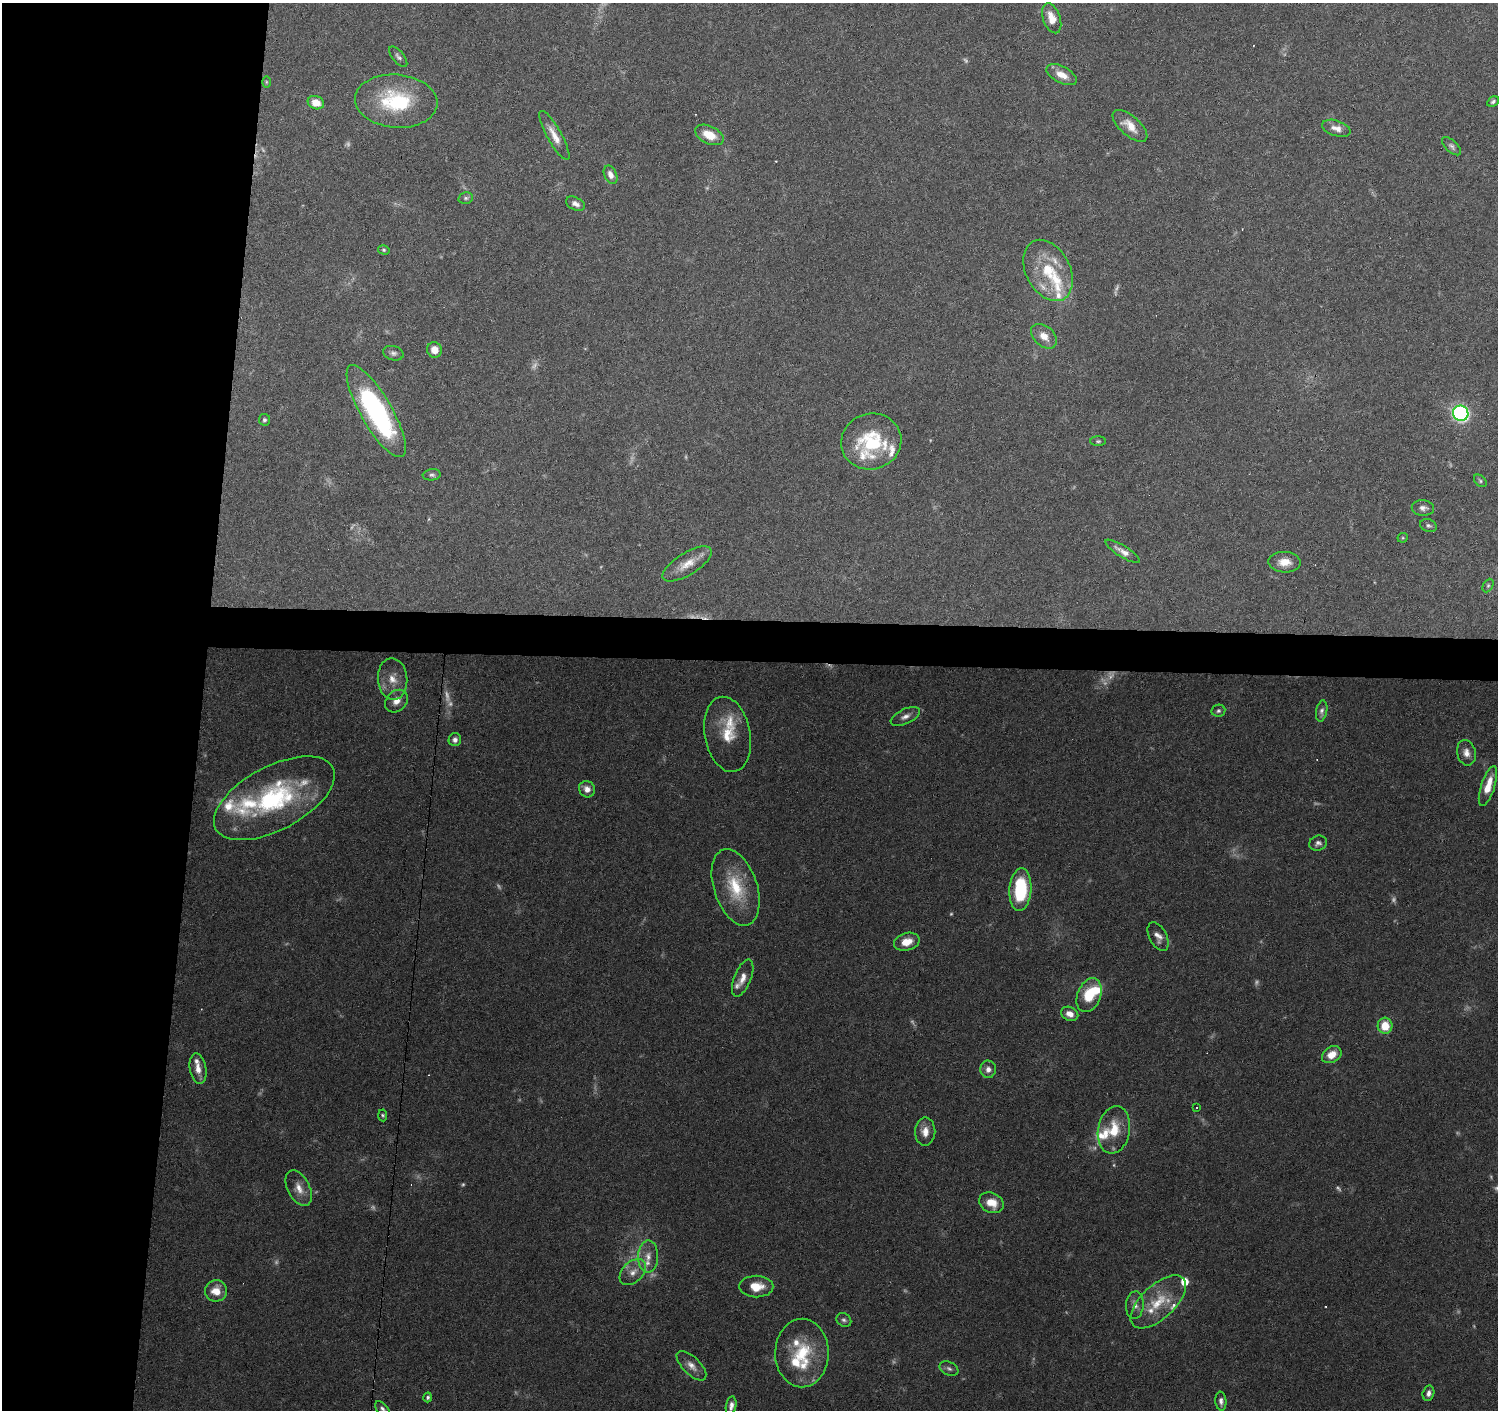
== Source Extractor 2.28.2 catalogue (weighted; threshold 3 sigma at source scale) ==
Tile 4 of 3 x 3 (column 1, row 2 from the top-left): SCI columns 1-1496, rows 1635-3042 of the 4493 x 4730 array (HDU 1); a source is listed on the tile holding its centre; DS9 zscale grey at full resolution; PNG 1500 x 1412 px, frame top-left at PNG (2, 3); each listed source drawn as its Kron ellipse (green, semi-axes under 4 px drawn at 4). Shown black and unused: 16% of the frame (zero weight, under 3 of 6 exposures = <1% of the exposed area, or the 3 px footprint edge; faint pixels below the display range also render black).
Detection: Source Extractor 2.28.2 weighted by HDU 2 'WHT'; one run over the whole footprint, this tile lists its part. Background 0.0874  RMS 0.0044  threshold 0.0182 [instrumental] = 3 sigma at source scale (4.09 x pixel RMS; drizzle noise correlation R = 1.36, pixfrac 0.8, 0.0396/0.0396 arcsec/px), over >= 5 px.
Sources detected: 138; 31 too faint to see at this stretch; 1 inside a brighter object's white glare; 7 cosmic-ray / hot-pixel residue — neither listed nor drawn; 21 inside a brighter listed object's ellipse — not listed separately; the other 78 listed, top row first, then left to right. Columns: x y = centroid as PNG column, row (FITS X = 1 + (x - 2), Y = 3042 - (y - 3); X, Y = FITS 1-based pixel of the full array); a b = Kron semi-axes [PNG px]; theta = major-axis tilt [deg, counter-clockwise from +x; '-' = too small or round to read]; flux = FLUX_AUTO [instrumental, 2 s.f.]
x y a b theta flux
1052 18 16 8 -70 6
398 57 12 5 -51 1.3
1061 75 16 8 -28 5
266 82 6 4 -90 0.47
396 101 41 26 -5 33
1493 101 6 5 - 0.95
316 103 8 6 -20 5.8
1130 126 21 9 -41 6.5
1336 128 15 7 -18 3.1
554 135 28 7 -61 5
709 135 15 9 -26 7.3
1452 146 12 6 -42 1.3
611 175 10 6 -66 3
466 198 7 5 14 0.96
575 204 10 6 -27 2.1
384 250 6 4 -15 0.65
1048 270 32 22 -62 19
1044 336 15 10 -42 4.9
434 350 8 7 - 4.2
393 353 10 7 -16 1.4
376 411 52 15 -60 83
1461 413 8 7 - 82
264 420 6 5 - 0.91
871 441 30 28 18 30
1098 441 8 5 0 0.73
432 475 9 5 6 1
1480 481 7 5 -42 0.77
1423 508 11 7 -5 1.8
1428 526 8 6 -20 1
1403 538 5 5 - 0.49
1123 551 20 5 -31 3.1
1285 562 16 10 -2 5.1
687 564 28 11 32 6.6
1488 586 7 5 63 0.72
393 679 21 14 -86 7.1
396 701 12 10 45 3.8
1218 711 7 6 - 1
1322 711 10 5 79 1.4
905 716 16 7 25 2.6
728 734 38 23 -79 15
455 740 6 6 - 1.6
1466 753 13 9 -78 3.2
1488 786 21 7 71 8.6
587 789 8 7 - 2.8
274 798 66 32 28 66
1318 843 9 7 23 1.6
736 887 40 21 -72 21
1020 890 21 11 86 28
1158 936 15 8 -63 2.9
907 942 13 8 15 5.9
743 978 19 8 68 3.9
1089 995 18 11 69 14
1070 1014 9 6 -25 3.3
1385 1026 8 7 - 8.6
1332 1055 10 7 32 5.8
198 1069 15 8 -80 4.4
988 1069 9 8 - 2.6
1197 1107 3 2 - 0.29
383 1115 6 4 -85 0.68
1114 1130 24 16 80 12
925 1132 14 10 89 4.4
299 1188 19 11 -63 4.9
991 1203 13 9 -25 6.6
648 1257 16 10 89 4.6
633 1272 15 10 44 4.4
756 1286 17 11 -1 7.9
216 1291 11 10 - 6.3
1158 1302 34 17 43 15
1135 1305 14 9 86 2.8
844 1320 8 6 -35 1.1
802 1353 34 27 90 25
691 1366 19 8 -45 3.7
949 1369 10 6 -26 1.4
1428 1393 8 5 75 1.8
428 1397 5 4 - 1.1
1221 1401 9 5 -85 1.8
731 1406 9 5 79 2
382 1409 9 5 -46 1.2
Isophote crosses this tile's border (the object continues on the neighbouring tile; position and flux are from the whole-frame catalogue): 1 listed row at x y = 382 1409